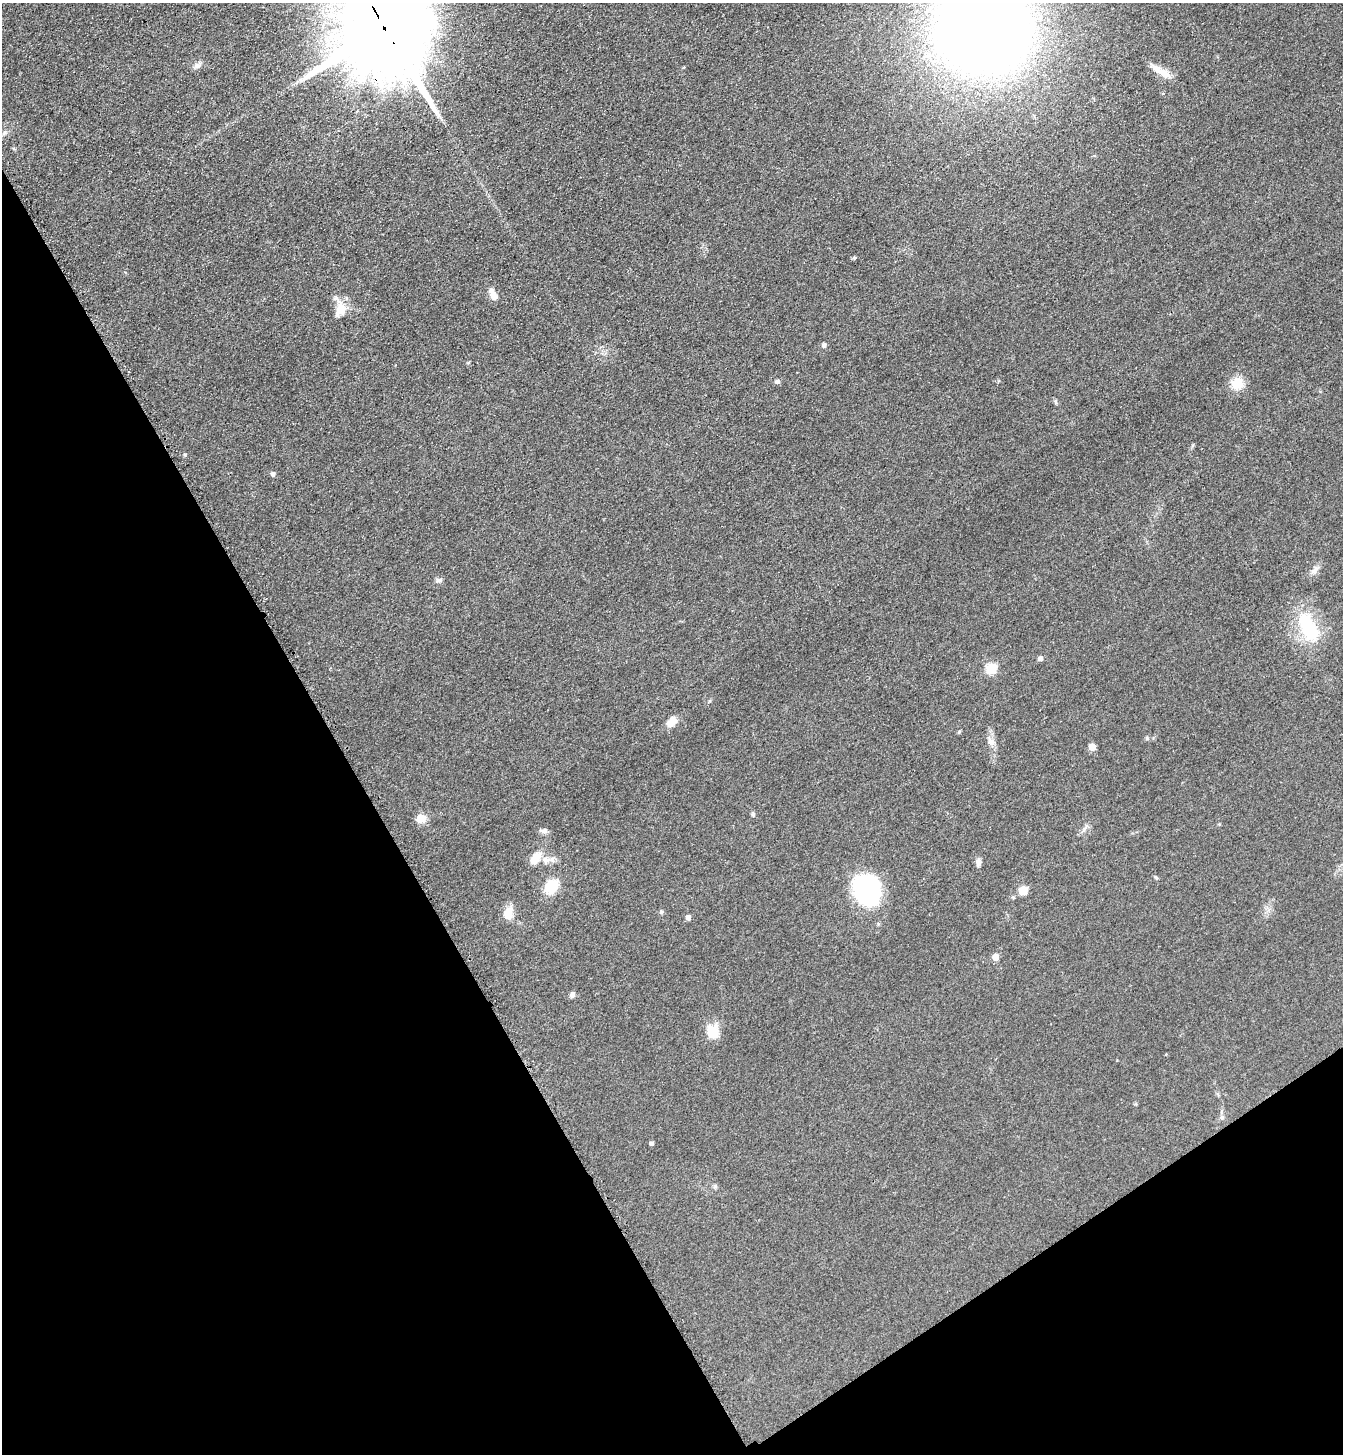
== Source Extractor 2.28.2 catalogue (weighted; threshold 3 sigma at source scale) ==
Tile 14 of 4 x 4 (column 2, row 4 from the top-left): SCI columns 1521-2861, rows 31-1482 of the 5861 x 5869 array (HDU 1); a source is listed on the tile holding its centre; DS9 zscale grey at full resolution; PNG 1345 x 1456 px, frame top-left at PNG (2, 3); no overlay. Shown black and unused: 31% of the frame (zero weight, under 3 of 4 exposures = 3% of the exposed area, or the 3 px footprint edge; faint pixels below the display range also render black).
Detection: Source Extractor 2.28.2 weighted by HDU 2 'WHT'; one run over the whole footprint, this tile lists its part. Background 0.0777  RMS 0.0098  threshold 0.0442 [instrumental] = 3 sigma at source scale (4.5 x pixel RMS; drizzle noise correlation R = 1.50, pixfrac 1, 0.05/0.05 arcsec/px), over >= 5 px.
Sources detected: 35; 1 inside a brighter listed object's ellipse — not listed separately; the other 34 listed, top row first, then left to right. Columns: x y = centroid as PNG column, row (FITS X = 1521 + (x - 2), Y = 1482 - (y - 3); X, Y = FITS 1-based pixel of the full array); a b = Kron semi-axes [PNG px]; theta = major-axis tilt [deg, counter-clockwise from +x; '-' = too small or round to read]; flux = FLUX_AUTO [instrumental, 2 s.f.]
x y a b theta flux
983 27 53 52 - 2000
385 28 30 23 -65 24000
198 65 8 8 - 3.6
1164 73 20 10 -32 12
854 258 5 4 - 1.1
493 294 15 7 -60 7.6
341 309 17 12 73 15
824 345 5 5 - 3.1
777 381 6 5 - 2.7
1237 384 12 11 - 18
273 474 5 5 - 2.6
1315 570 14 5 53 4.2
438 580 9 6 -4 2.4
1308 627 38 19 -65 54
1040 658 5 4 - 3.7
991 669 6 5 - 60
672 722 13 9 51 8.9
991 742 12 8 -50 5.3
1092 747 5 5 - 15
421 818 12 10 -1 8.5
543 831 12 5 0 3.1
535 858 16 10 54 12
552 859 9 7 -11 4.2
978 862 11 6 -86 3.4
551 886 17 12 51 22
867 890 31 25 -64 110
1023 890 5 5 - 32
661 912 5 5 - 1.4
508 913 13 9 73 13
688 917 5 5 - 4.3
995 957 5 5 - 11
572 995 8 6 77 2.9
712 1032 14 11 -67 19
652 1143 4 4 - 2.5
Overlapping masked pixels (flux is a lower limit): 1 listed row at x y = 385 28
Isophote crosses this tile's border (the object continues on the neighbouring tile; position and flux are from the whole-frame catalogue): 2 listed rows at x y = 983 27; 385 28
Unlisted compact peaks at least as high as the median listed source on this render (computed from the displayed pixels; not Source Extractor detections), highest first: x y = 1147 738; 753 814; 185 454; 709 701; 959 732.